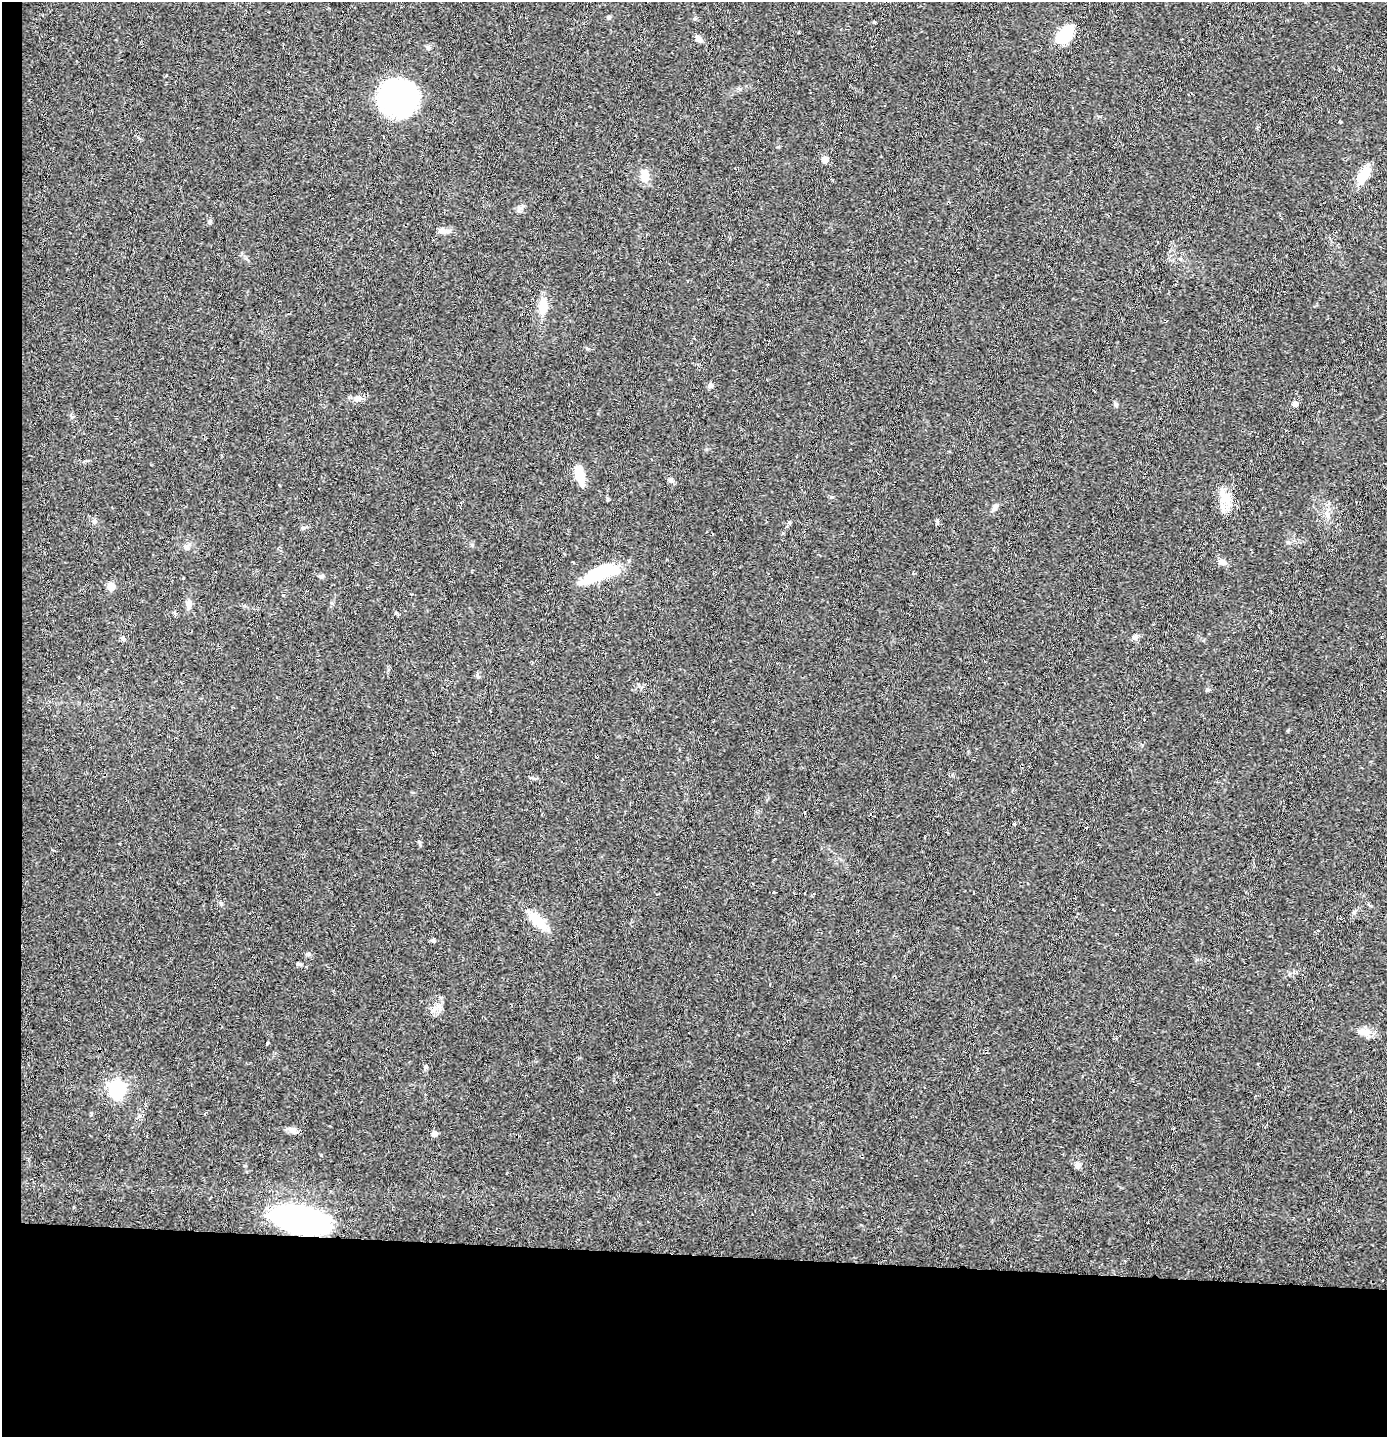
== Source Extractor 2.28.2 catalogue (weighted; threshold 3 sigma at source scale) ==
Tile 7 of 3 x 3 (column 1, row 3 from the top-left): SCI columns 82-1466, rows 1-1435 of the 4316 x 4304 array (HDU 1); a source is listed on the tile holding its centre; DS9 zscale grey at full resolution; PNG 1389 x 1439 px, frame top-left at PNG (2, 2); no overlay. Shown black and unused: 14% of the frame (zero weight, under 2 of 3 exposures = <1% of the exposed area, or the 3 px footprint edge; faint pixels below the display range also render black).
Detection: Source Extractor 2.28.2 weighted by HDU 2 'WHT'; one run over the whole footprint, this tile lists its part. Background 0.0648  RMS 0.0076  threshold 0.034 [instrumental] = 3 sigma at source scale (4.5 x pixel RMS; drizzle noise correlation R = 1.50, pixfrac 1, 0.05/0.05 arcsec/px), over >= 5 px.
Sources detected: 52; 1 inside a brighter object's white glare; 1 cosmic-ray / hot-pixel residue — not listed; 1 inside a brighter listed object's ellipse — not listed separately; the other 49 listed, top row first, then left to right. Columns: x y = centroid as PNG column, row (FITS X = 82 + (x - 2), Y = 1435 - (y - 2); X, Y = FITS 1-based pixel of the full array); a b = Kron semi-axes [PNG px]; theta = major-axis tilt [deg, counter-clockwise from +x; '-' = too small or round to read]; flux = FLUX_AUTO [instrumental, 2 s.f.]
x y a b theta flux
609 17 6 4 1 1.1
874 22 3 3 - 5.2
1064 34 23 13 49 22
698 38 11 6 -48 3.4
398 98 33 29 -3 160
825 159 5 5 - 8.7
644 175 15 9 -84 8.8
1363 175 22 11 60 13
210 221 6 6 - 1.4
444 231 13 6 -2 4.7
543 306 16 9 85 14
710 385 6 6 - 1.6
358 398 13 8 -4 4.2
1116 404 7 5 -69 1.3
1295 404 5 4 - 4.4
580 476 26 9 -72 11
670 480 7 5 -18 1.8
1226 498 21 15 -44 13
607 499 6 4 -89 0.85
995 507 11 6 58 2.5
937 521 6 4 -71 0.98
303 528 5 5 - 1.1
1222 562 12 7 -10 3.3
600 573 38 16 24 31
322 576 7 5 27 1.4
111 587 5 5 - 13
189 604 11 7 -87 3.8
1135 637 8 6 51 2.2
123 638 6 4 72 1.1
478 675 7 4 -81 1.2
1207 690 5 4 - 1.1
805 813 4 3 - 4.2
1014 824 3 3 - 2.9
1087 827 3 2 - 1.1
774 892 3 2 - 1.5
814 894 3 3 - 1.9
221 903 6 5 - 1.4
537 920 24 11 -44 17
433 940 5 5 - 1.2
298 964 6 4 -17 1
1363 1032 20 8 -12 6.3
267 1043 3 3 - 1.7
425 1067 5 5 - 1.5
117 1089 7 7 - 230
292 1130 13 7 -33 3.4
434 1134 5 5 - 4.9
1077 1165 8 7 - 2.5
300 1220 44 18 -13 240
1125 1261 3 2 - 0.62
Overlapping masked pixels (flux is a lower limit): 1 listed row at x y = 300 1220
Unlisted compact peaks at least as high as the median listed source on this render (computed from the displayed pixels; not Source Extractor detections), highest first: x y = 419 842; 309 954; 587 349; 832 497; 472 545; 94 522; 1288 542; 283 595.